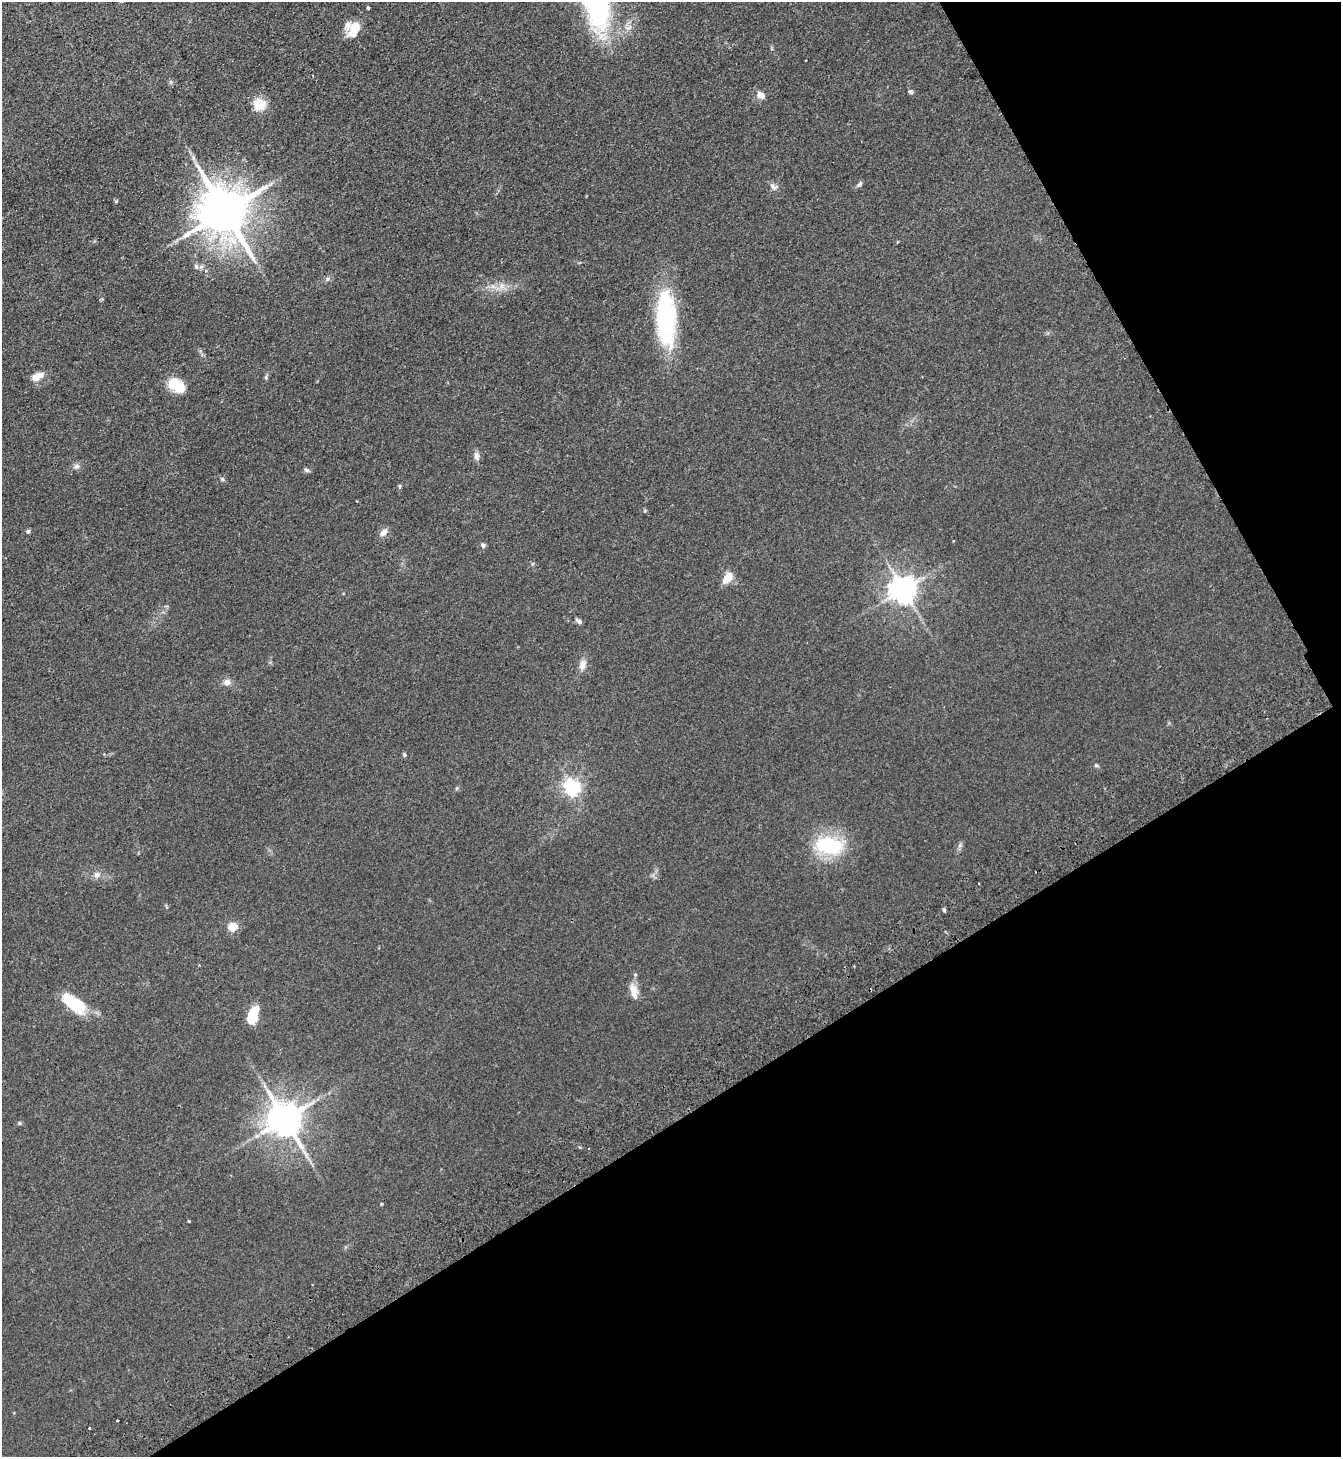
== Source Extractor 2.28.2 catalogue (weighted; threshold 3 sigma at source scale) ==
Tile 12 of 4 x 4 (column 4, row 3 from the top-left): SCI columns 4345-5683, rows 1506-2960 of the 5875 x 5919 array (HDU 1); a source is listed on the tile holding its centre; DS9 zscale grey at full resolution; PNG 1343 x 1459 px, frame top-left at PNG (2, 2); no overlay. Shown black and unused: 30% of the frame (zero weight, under 2 of 3 exposures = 3% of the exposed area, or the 3 px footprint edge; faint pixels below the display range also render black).
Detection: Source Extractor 2.28.2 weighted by HDU 2 'WHT'; one run over the whole footprint, this tile lists its part. Background 0.0653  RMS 0.0095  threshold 0.0429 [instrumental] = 3 sigma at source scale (4.5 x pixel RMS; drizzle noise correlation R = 1.50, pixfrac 1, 0.05/0.05 arcsec/px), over >= 5 px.
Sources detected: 52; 2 inside a brighter object's white glare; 2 cosmic-ray / hot-pixel residue — not listed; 1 inside a brighter listed object's ellipse — not listed separately; the other 47 listed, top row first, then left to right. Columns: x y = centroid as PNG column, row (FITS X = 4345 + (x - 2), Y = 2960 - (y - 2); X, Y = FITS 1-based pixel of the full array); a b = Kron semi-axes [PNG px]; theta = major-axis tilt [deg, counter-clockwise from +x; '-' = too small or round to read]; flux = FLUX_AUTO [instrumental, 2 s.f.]
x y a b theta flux
368 7 3 3 - 4.3
354 29 23 13 60 14
911 92 6 5 - 1.7
761 95 11 8 -41 5.5
259 104 14 12 -10 16
193 158 7 4 -72 2.2
859 184 9 5 53 2.2
773 186 12 7 -39 3.8
225 212 14 12 -54 4800
196 267 8 5 -64 2.6
327 279 7 4 71 1.5
502 286 10 6 70 4.2
663 317 76 17 -85 97
36 377 13 7 26 11
266 378 7 4 -80 1.5
176 385 21 14 -35 21
477 456 10 7 -79 4.6
77 466 8 7 - 3.1
306 470 8 5 -27 1.9
222 479 5 5 - 1.6
399 486 6 4 90 1.2
357 501 2 2 - 0.61
28 531 5 5 - 1.7
384 532 12 7 46 5.3
953 541 2 2 - 0.91
483 545 6 6 - 2
727 578 15 9 48 11
903 590 8 8 - 1100
579 621 8 5 -36 2.5
582 665 14 8 75 6.5
227 682 10 8 -1 4.9
404 755 5 4 - 1.7
1096 765 5 4 - 1.4
572 788 6 6 - 270
829 845 28 16 -12 65
97 875 8 7 - 4.6
944 910 6 3 -73 1.3
232 926 5 5 - 44
634 992 23 9 -80 9.6
79 1005 19 14 -49 30
252 1016 18 8 66 29
284 1119 10 9 - 2300
20 1123 5 4 - 1.3
589 1148 3 2 - 1.3
189 1221 4 2 - 0.73
117 1421 3 3 - 2.1
90 1428 3 2 - 2.3